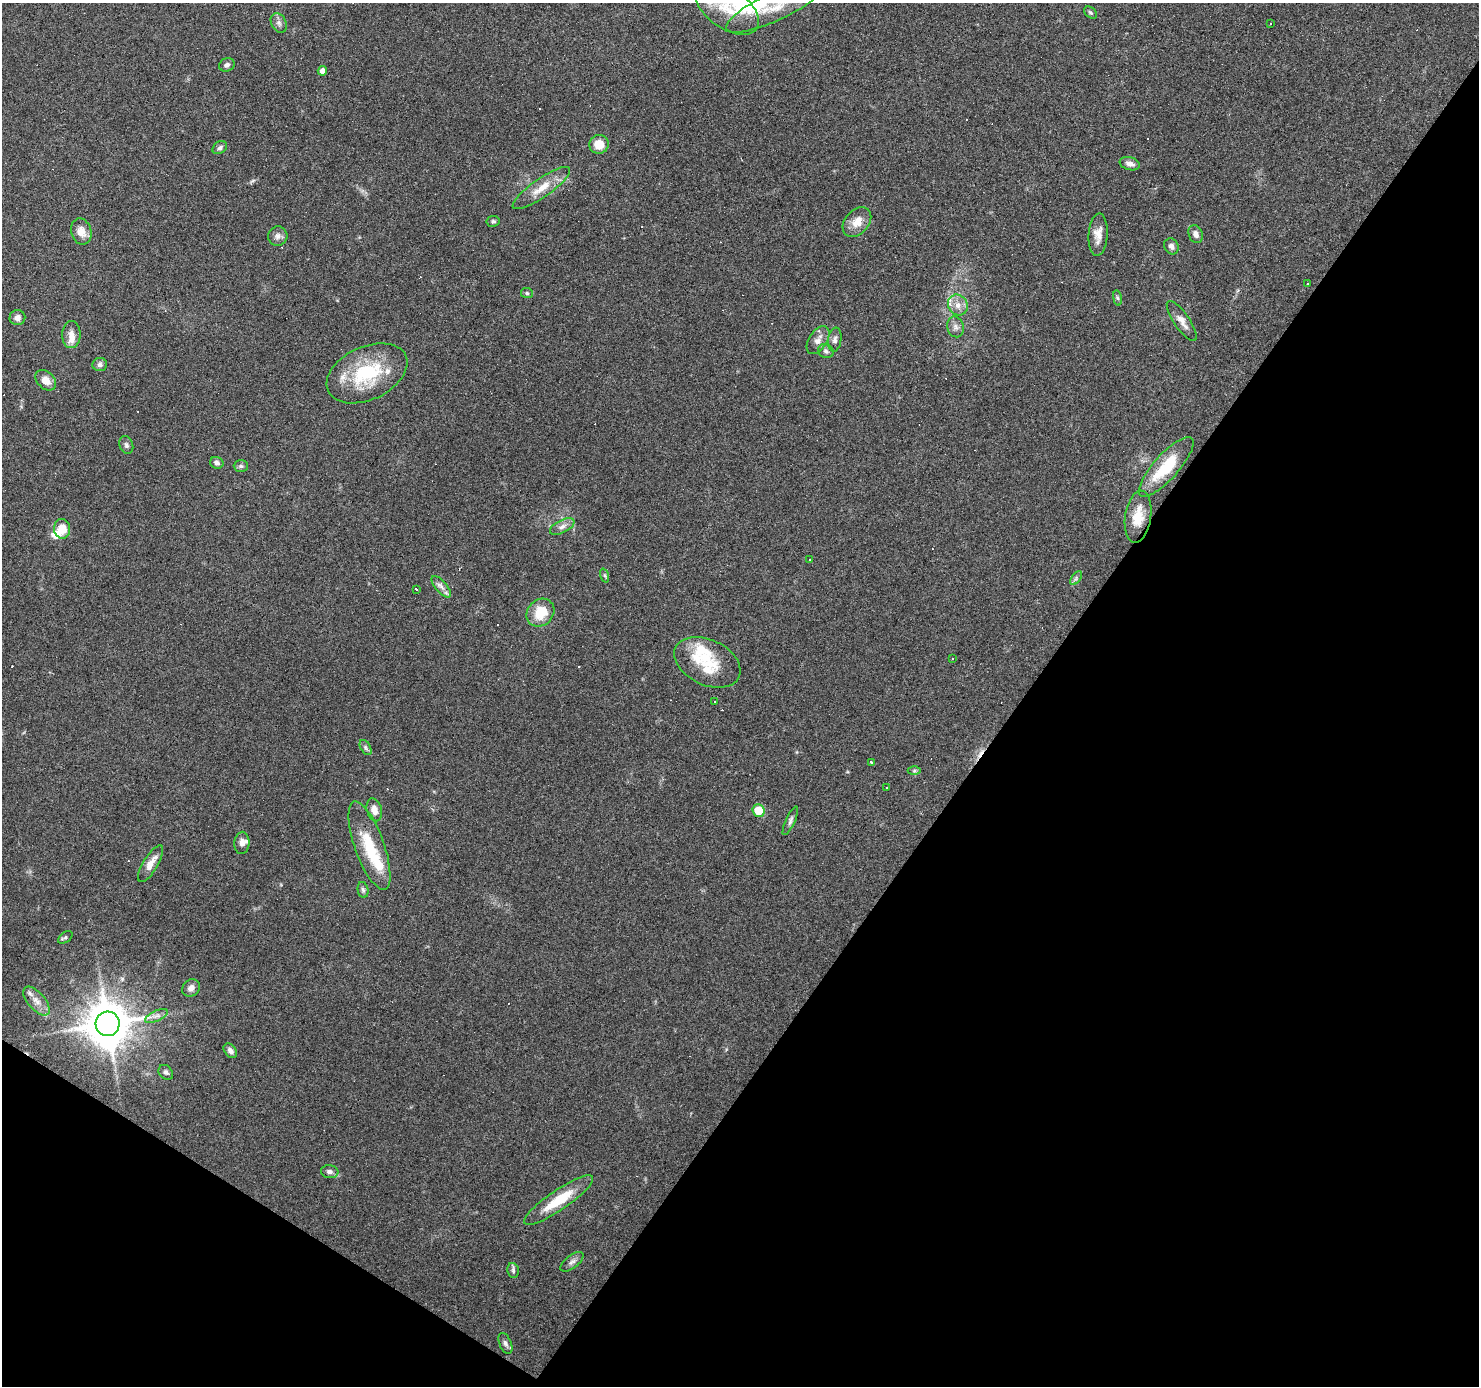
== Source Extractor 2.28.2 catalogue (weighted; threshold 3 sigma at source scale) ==
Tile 15 of 4 x 4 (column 3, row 4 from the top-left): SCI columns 2953-4429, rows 183-1566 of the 5908 x 5969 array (HDU 1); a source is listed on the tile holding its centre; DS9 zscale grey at full resolution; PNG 1481 x 1388 px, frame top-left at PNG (2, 3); each listed source drawn as its Kron ellipse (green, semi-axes under 4 px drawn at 4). Shown black and unused: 35% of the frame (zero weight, under 3 of 6 exposures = <1% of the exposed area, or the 3 px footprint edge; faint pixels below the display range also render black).
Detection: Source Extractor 2.28.2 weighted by HDU 2 'WHT'; one run over the whole footprint, this tile lists its part. Background 0.075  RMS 0.0042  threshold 0.017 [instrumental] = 3 sigma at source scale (4.09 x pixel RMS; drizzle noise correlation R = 1.36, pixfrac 0.8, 0.0396/0.0396 arcsec/px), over >= 5 px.
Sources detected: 112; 2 inside a brighter object's white glare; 33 cosmic-ray / hot-pixel residue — neither listed nor drawn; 6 inside a brighter listed object's ellipse — not listed separately; the other 71 listed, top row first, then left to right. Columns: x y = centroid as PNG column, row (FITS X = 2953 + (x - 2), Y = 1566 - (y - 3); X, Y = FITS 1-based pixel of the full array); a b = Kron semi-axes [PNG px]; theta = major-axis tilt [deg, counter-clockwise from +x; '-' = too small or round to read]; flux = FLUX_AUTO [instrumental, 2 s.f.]
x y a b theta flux
776 6 54 14 25 13
727 8 36 20 -35 15
1090 13 7 5 -40 0.71
279 23 10 7 -63 1.6
1271 23 3 3 - 1.6
227 65 8 6 27 1.2
322 71 5 4 - 1.9
599 144 9 9 - 5.6
220 148 8 6 34 1.1
1130 164 10 6 -14 2.2
541 188 34 9 35 7.1
493 221 7 5 9 0.75
857 222 17 12 48 5.2
81 231 13 10 -76 3.9
1196 234 9 7 -69 1.9
1098 235 21 9 86 3.9
278 236 10 9 - 2
1171 246 8 7 - 1.5
1308 284 3 3 - 1.2
527 293 6 5 - 0.66
1117 298 8 4 -81 0.67
958 305 11 9 -55 3.3
17 318 8 7 - 2
1182 321 24 7 -55 3.3
955 327 10 8 -75 1.9
71 334 13 9 89 3.2
818 340 15 9 57 3
835 340 12 6 82 1.7
826 351 8 7 - 1.3
100 365 7 6 - 1.4
367 373 43 26 25 27
46 380 12 8 -45 3.4
126 445 9 6 -72 1.1
217 463 7 6 - 1.1
241 466 7 6 - 0.87
1166 467 38 12 48 16
1138 517 26 13 82 7.8
562 527 13 6 26 2
62 529 10 8 -84 5.9
810 560 2 2 - 0.34
605 575 7 3 -71 0.56
1076 578 8 4 54 0.82
441 587 13 5 -49 1.9
416 589 3 2 - 1.1
540 613 15 12 44 9.9
953 658 3 2 - 0.31
707 662 35 22 -25 14
714 701 3 3 - 1.4
366 747 8 5 -60 0.82
871 762 3 3 - 3.3
914 771 6 4 0 0.67
886 788 3 2 - 0.3
374 810 12 7 -73 2.9
759 811 6 6 - 7.7
790 821 16 4 65 1.3
242 843 11 7 87 2.1
369 846 46 14 -70 17
151 864 21 7 59 4.2
363 890 8 5 -79 0.84
65 937 8 5 37 0.68
191 988 9 8 - 1.9
36 1001 17 8 -49 3.6
156 1016 12 5 25 1.9
108 1024 12 12 - 1400
230 1051 8 5 -51 1.7
166 1072 8 6 -46 1
330 1172 9 6 -8 1.5
559 1200 41 10 34 13
572 1262 14 6 38 1.6
513 1270 8 5 -76 0.97
505 1343 11 6 -67 1.3
Isophote crosses this tile's border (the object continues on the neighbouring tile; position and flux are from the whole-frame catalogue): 2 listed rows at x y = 776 6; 727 8